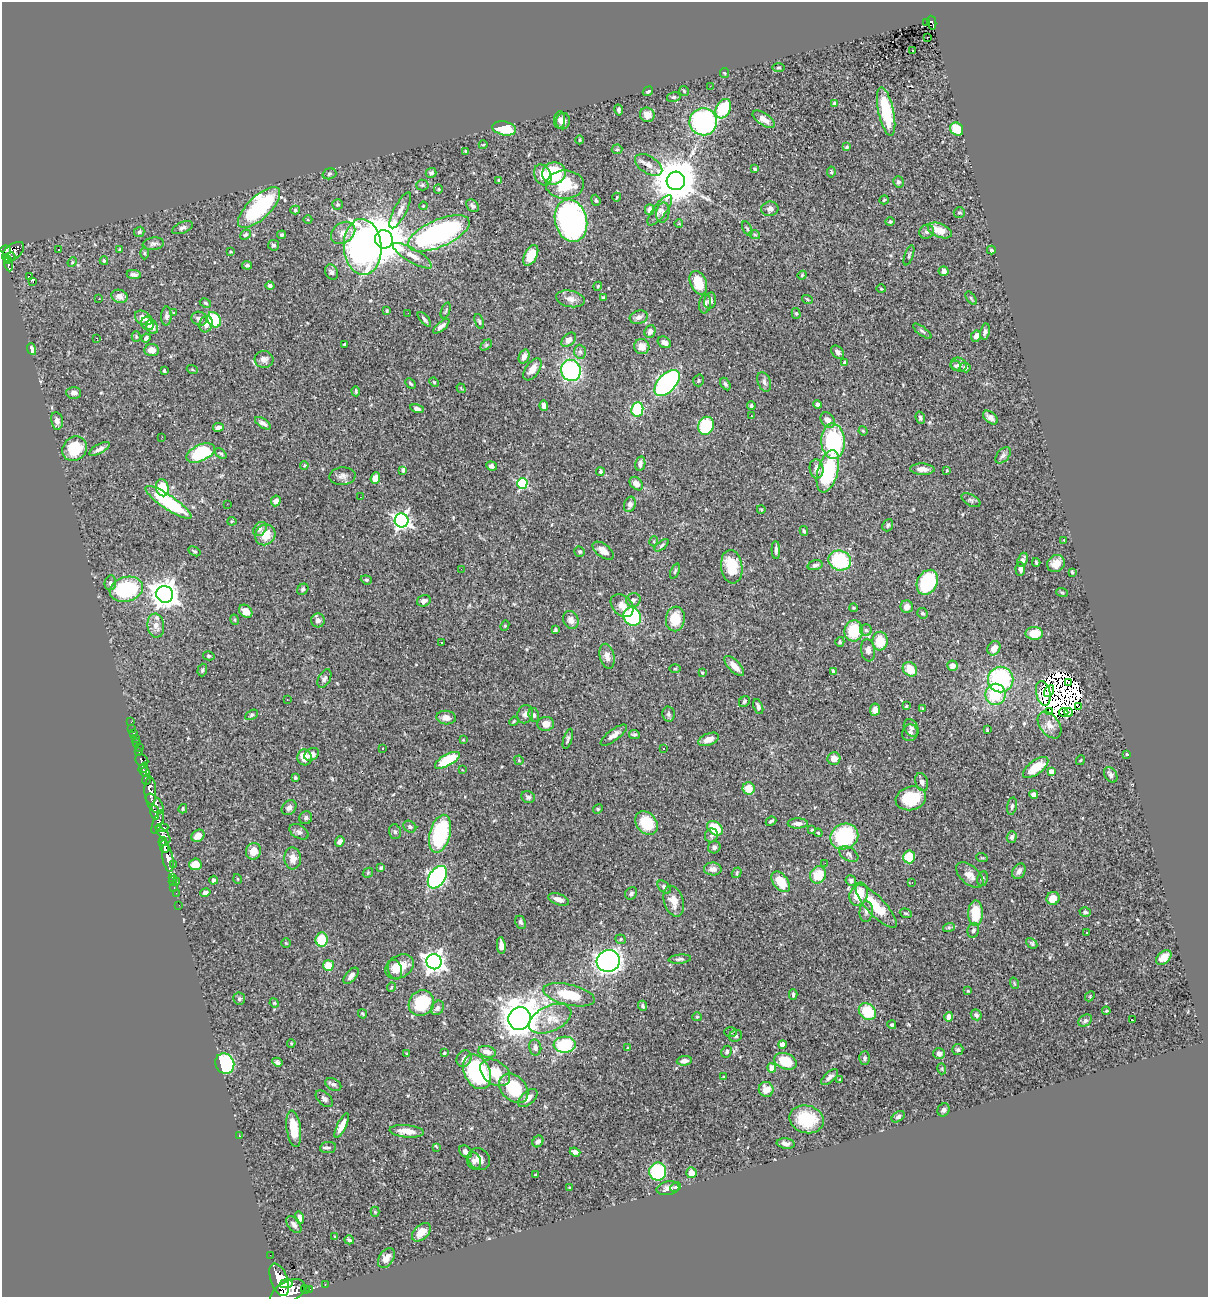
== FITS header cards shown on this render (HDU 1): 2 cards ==
NAXIS1  =                 1206
NAXIS2  =                 1295

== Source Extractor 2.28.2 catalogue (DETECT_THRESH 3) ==
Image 1206 x 1295 px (HDU 1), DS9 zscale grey, 1 PNG px = 1 image px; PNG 1210 x 1299 px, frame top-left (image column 1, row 1295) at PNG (2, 2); each listed source drawn as its Kron ellipse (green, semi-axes under 4 px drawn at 4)
Background 1.01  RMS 0.03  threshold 0.0895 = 3 sigma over >= 5 px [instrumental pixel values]
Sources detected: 512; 14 with non-positive FLUX_AUTO (blend fragments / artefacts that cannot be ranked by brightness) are neither listed nor drawn; the other 498 listed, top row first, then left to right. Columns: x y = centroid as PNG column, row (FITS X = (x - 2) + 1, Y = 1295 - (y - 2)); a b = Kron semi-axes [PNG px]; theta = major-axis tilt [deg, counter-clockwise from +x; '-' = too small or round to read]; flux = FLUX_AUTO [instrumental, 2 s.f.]
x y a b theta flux
926 22 3 2 - 4.4
932 23 7 4 -78 73
928 37 3 2 - 2.9
912 50 3 3 - 9.5
779 68 6 3 1 2.3
725 73 5 4 - 2.3
710 86 2 2 - 3.8
648 91 5 4 - 3.4
684 91 5 5 - 3
674 97 7 5 14 3.1
835 104 4 3 - 8
723 109 10 7 61 84
619 110 5 4 - 4.5
886 112 25 7 -78 100
647 115 7 7 - 18
764 119 12 6 -33 17
560 120 8 5 85 7.3
563 121 8 7 - 10
703 122 14 13 - 330
504 128 12 7 -11 64
957 129 7 6 - 43
579 140 4 3 - 1.7
483 145 4 3 - 1.4
847 147 4 4 - 2.8
617 149 5 4 - 3.1
465 151 4 3 - 2.1
649 165 15 8 -32 15
755 169 3 3 - 3.7
831 172 5 4 - 2.6
431 173 5 5 - 5.6
554 173 12 11 - 120
329 174 7 5 17 3.7
543 175 11 8 -62 24
499 180 4 3 - 3.2
676 181 9 9 - 7800
898 182 6 5 - 3.5
565 184 19 14 0 76
422 185 6 5 - 3.7
438 189 5 4 - 2.3
617 197 4 3 - 2.1
596 200 6 4 -69 2.9
884 200 5 2 - 1.9
337 205 5 5 - 3.2
423 206 4 3 - 1.7
472 206 7 5 -43 5.8
259 208 27 11 44 230
770 209 8 7 - 9.3
295 210 5 4 - 3.1
400 210 20 6 63 13
650 210 5 4 - 9.4
660 210 18 6 53 12
663 213 10 6 80 7.6
959 213 5 5 - 3.5
308 220 4 3 - 1.6
571 221 21 16 -75 570
890 222 4 4 - 3.5
679 224 4 3 - 1.6
182 228 11 5 23 5.6
747 229 8 4 -64 3.2
940 230 13 6 -23 28
139 232 5 5 - 4.7
927 232 7 6 - 5.7
343 233 13 10 35 20
439 233 33 13 23 440
245 235 5 4 - 4.5
282 235 4 4 - 3.4
755 235 5 3 - 2.1
384 239 9 8 - 9500
153 244 11 6 8 6.4
274 245 5 5 - 4.4
363 247 28 19 -86 590
120 249 4 4 - 2.5
6 250 5 4 - 350
59 250 2 2 - 1.6
991 250 4 3 - 3.1
13 252 13 7 39 590
231 252 4 2 - 1.5
144 253 6 4 -90 3
531 255 11 6 62 29
909 255 10 2 71 2.6
11 256 4 2 - 65
412 256 22 6 -30 19
7 259 4 3 - 170
104 261 4 3 - 3.1
72 262 5 4 - 2.3
8 264 7 3 -80 150
247 265 5 4 - 3.8
944 271 5 5 - 7.9
332 272 8 6 -65 5.5
134 274 7 4 -6 7.2
802 275 4 4 - 2.3
29 276 2 2 - 670
33 281 4 2 - 20
698 283 12 8 -67 49
270 286 4 3 - 5.4
598 286 4 3 - 1.8
881 289 5 3 - 1.6
120 296 8 6 -18 12
603 298 3 3 - 2.5
971 298 7 4 -54 2.9
99 299 3 2 - 1.9
570 299 14 8 -11 13
807 299 5 3 - 2
710 300 8 5 77 8.8
205 303 6 4 -28 2.9
705 304 9 6 81 6.8
387 311 4 3 - 2.2
446 311 8 2 69 2.2
174 313 4 4 - 1.6
408 313 2 2 - 2.6
796 313 5 4 - 2.6
166 316 9 5 88 6
639 317 9 6 17 8.6
143 318 9 6 -32 15
199 319 8 7 - 7.2
424 319 9 4 -49 4.8
214 320 8 6 -59 91
479 321 8 3 -69 3.4
148 324 7 6 - 12
206 324 8 6 72 12
441 326 10 4 40 7.7
152 327 7 5 -65 9.2
650 331 6 5 - 8
922 331 11 4 -36 3.8
985 332 8 4 80 5.4
136 336 5 4 - 2.7
976 336 6 5 - 11
97 338 3 2 - 1.7
146 338 4 3 - 3.7
569 340 8 5 43 9.9
664 342 7 5 -32 11
344 344 3 2 - 2.5
486 345 6 4 45 2.7
642 347 8 7 - 18
32 349 6 4 -67 9.7
152 350 7 6 - 16
580 352 7 6 - 4.9
838 352 7 5 -47 7.4
524 357 7 5 70 10
264 359 9 8 - 9.2
845 362 4 4 - 6.1
959 365 8 6 -24 6.5
956 366 5 5 - 3.1
965 367 5 5 - 4.5
192 369 5 3 - 1.7
532 369 12 6 54 16
571 370 11 10 - 240
164 371 4 3 - 2.8
699 380 6 5 - 3
434 382 5 4 - 2.2
764 382 10 6 -68 6.8
410 383 6 3 -45 2.8
667 383 16 9 47 460
725 384 7 4 -60 3.8
461 388 5 3 - 1.6
356 391 5 3 - 2.4
74 393 7 6 - 8.9
818 404 4 4 - 5.3
544 406 5 4 - 10
751 406 4 3 - 3.3
417 409 7 4 -12 6.1
637 409 7 6 - 100
751 416 3 2 - 2.9
990 417 8 5 -40 7.9
920 418 6 4 -71 4
828 420 8 6 -50 14
57 421 9 6 -79 11
263 423 9 4 -33 6.5
706 426 9 7 69 130
218 427 5 3 - 7.7
863 431 5 4 - 2.1
162 437 2 2 - 1.5
833 441 18 12 -88 180
75 449 13 11 46 74
99 449 11 4 29 8.3
201 453 15 8 24 110
221 454 7 4 -40 3
1003 455 9 6 49 6.2
640 464 7 5 78 7.7
304 465 4 3 - 2
491 466 5 4 - 5.7
816 469 9 7 -81 13
922 469 12 5 -2 13
403 470 4 4 - 5.1
947 470 3 2 - 1.8
828 471 22 10 74 160
600 472 4 4 - 2.9
343 476 13 8 5 10
375 478 6 4 70 17
522 483 5 5 - 180
636 484 8 5 -46 12
162 488 8 6 -77 51
360 497 3 2 - 1.9
971 500 10 5 -29 5
276 501 5 4 - 9.9
168 502 27 7 -34 160
227 504 2 2 - 2.3
630 504 8 5 71 8.3
761 509 4 3 - 1.5
402 520 7 7 - 690
232 521 4 4 - 2.2
888 525 6 5 - 3.9
260 529 8 6 46 6.1
804 531 5 3 - 2.9
265 535 11 9 52 32
1064 540 3 2 - 11
654 541 5 3 - 1.8
662 545 8 4 38 3.9
776 550 9 4 -88 4.9
194 551 6 3 -29 2.7
603 551 12 6 -36 16
580 552 5 5 - 2.7
840 560 11 10 - 140
1023 560 7 5 70 6.2
1036 562 4 3 - 2.5
1056 564 9 8 - 21
815 565 7 4 16 6.1
732 567 17 10 -83 60
461 569 3 2 - 3.4
1020 569 7 5 -86 6.8
675 571 8 3 69 3
1072 572 3 3 - 2.1
366 580 5 4 - 2.9
927 582 13 10 62 130
110 583 7 6 - 5.1
126 589 17 12 16 170
303 589 6 5 - 4.3
1062 592 6 3 -20 1.7
165 594 8 8 - 2400
633 600 7 6 - 5.5
424 601 7 5 16 6
622 606 13 9 -44 16
907 607 6 6 - 13
854 608 4 3 - 2.2
246 611 7 5 -42 16
922 613 5 5 - 3
632 617 9 8 - 170
675 619 12 9 82 46
235 620 5 3 - 2.3
318 620 7 7 - 8.2
571 620 9 7 -63 10
156 626 12 8 -81 17
505 626 5 4 - 2.3
555 630 3 3 - 3.2
866 630 5 5 - 3.9
854 631 11 9 83 73
1034 633 8 6 1 36
880 641 9 7 88 41
840 642 5 4 - 3.4
441 643 2 2 - 1.5
994 648 7 6 - 15
868 650 11 7 -82 8
209 656 6 4 -12 3
607 656 13 7 -76 11
734 666 13 5 -46 17
952 666 5 5 - 12
675 669 6 4 2 2
910 669 8 6 -47 31
202 670 6 4 71 3.9
833 671 4 3 - 2.5
702 673 4 3 - 2.1
324 679 10 6 62 6.2
1001 679 13 12 - 210
1068 683 3 2 - 2.8
1049 691 6 3 59 6.1
1043 693 12 7 -76 11
996 694 10 10 - 86
287 699 2 2 - 1.1
744 701 6 5 - 3.5
906 706 3 3 - 2.2
758 707 8 4 -68 6.4
1079 707 2 2 - 0.55
922 708 4 3 - 1.7
875 710 6 5 - 11
1049 712 3 2 - 2
1064 712 4 2 - 2.7
1069 712 4 2 - 2.5
525 714 9 7 68 8.9
668 714 7 6 - 4.6
252 715 7 4 28 3.5
534 715 7 5 -73 4.9
446 718 10 7 -4 13
514 721 5 4 - 2.1
131 722 2 2 - 7.7
546 724 8 7 - 16
1050 725 15 9 -53 17
911 728 9 6 -62 7.9
132 729 2 2 - 5
987 730 3 3 - 2.1
133 733 3 2 - 21
910 733 8 7 - 7.2
634 734 5 4 - 3.7
614 735 16 5 36 11
135 738 2 2 - 8.4
568 739 10 4 73 4.7
709 739 11 6 22 14
463 740 4 4 - 2.1
136 743 4 3 - 57
139 747 2 2 - 9
383 748 3 3 - 4
663 748 4 3 - 1.6
139 752 3 3 - 97
312 754 8 6 30 9.1
1127 754 3 3 - 2.5
305 757 8 7 - 28
834 759 6 6 - 19
142 760 7 5 -34 250
447 760 14 5 29 95
519 760 5 4 - 2.1
1081 760 5 3 - 1.6
1036 767 15 7 36 45
143 768 6 3 55 500
462 770 3 3 - 1.5
1051 771 4 4 - 14
145 772 5 4 - 660
1111 775 8 6 -58 6.6
295 778 4 4 - 2.9
146 779 5 3 - 380
922 782 9 6 -72 7.4
749 788 6 6 - 30
150 791 14 6 -88 2800
1034 794 4 4 - 7.7
528 797 7 5 -25 5.6
911 798 15 11 16 81
155 804 12 6 -51 1100
1012 806 9 4 79 4.5
289 808 8 6 44 6.8
183 809 5 3 - 2
598 809 5 4 - 2.6
155 812 7 3 -79 310
306 818 7 6 - 6.2
771 821 5 3 - 3
158 822 12 4 69 950
646 823 13 10 -49 69
798 823 10 5 1 8.4
410 827 7 5 -34 4.8
162 828 6 4 5 540
715 828 9 6 -38 56
812 830 3 3 - 2
299 832 10 6 -31 6.6
395 832 7 5 -74 4.7
818 833 4 3 - 1.8
163 834 10 4 -48 500
440 834 19 10 75 180
711 835 7 6 - 5.6
198 836 7 5 41 16
844 836 14 12 28 180
1012 837 6 5 - 4.8
163 841 4 3 - 460
340 841 5 4 - 7.1
164 846 6 4 -76 1200
714 847 6 6 - 6.8
253 851 8 7 - 22
849 854 10 6 -32 6.9
909 857 6 6 - 41
168 858 14 5 -79 1300
293 858 11 8 -87 16
982 858 6 3 -18 1.9
825 863 2 2 - 2.8
173 864 2 2 - 7.1
195 864 6 6 - 27
381 868 4 4 - 3.9
713 869 9 6 -2 12
1019 871 8 6 60 8.3
368 873 5 4 - 2.4
737 873 5 4 - 3.1
818 875 9 8 - 43
970 875 16 9 -42 18
172 877 3 2 - 27
437 877 12 8 56 440
238 879 5 3 - 1.5
983 879 7 5 76 4.2
213 880 4 4 - 5.1
173 881 5 3 - 29
851 881 5 5 - 4.7
177 882 3 2 - 67
781 882 12 7 -52 43
912 882 3 2 - 1.1
174 887 4 3 - 22
664 887 8 5 -45 5.8
176 893 2 2 - 10
205 893 5 4 - 5.9
631 893 6 5 - 5.4
859 894 12 8 64 49
1053 898 7 6 - 22
559 899 11 5 -19 14
674 901 16 9 -73 25
179 905 2 2 - 9.2
876 906 28 9 -47 63
866 912 10 6 86 7.6
1085 912 5 4 - 4.5
906 913 6 4 -19 2.6
975 913 13 7 -89 58
521 922 7 5 -65 4.4
949 927 6 4 18 3.3
973 930 7 5 70 5.6
1087 932 3 3 - 3.6
621 939 5 4 - 3.2
322 940 7 6 - 61
286 943 4 4 - 2.1
1032 943 6 4 -47 3.9
501 945 8 4 -85 9.5
1164 957 9 6 41 15
680 959 11 4 5 4.8
608 961 12 10 15 810
434 962 8 7 - 1200
328 965 5 5 - 38
399 967 15 11 30 33
395 970 10 7 -71 17
351 976 10 5 49 10
1014 983 6 3 -71 1.8
391 987 5 3 - 2.1
968 991 4 4 - 2
569 995 26 10 -13 62
793 995 5 3 - 4.3
1090 996 5 4 - 1.9
239 999 6 6 - 4.2
274 1003 5 4 - 2.2
421 1003 13 12 - 100
643 1006 5 4 - 3.9
438 1008 8 6 57 7
1106 1011 4 3 - 1.9
867 1012 9 7 -45 66
362 1014 5 3 - 2.5
976 1015 6 5 - 4.9
697 1017 5 4 - 2.4
949 1017 5 4 - 12
520 1018 11 11 - 3100
550 1019 22 12 25 36
1133 1020 3 3 - 25
1085 1021 7 5 34 5.1
892 1025 4 4 - 3.2
730 1032 6 5 - 3.2
736 1036 7 6 - 4
291 1043 4 3 - 1.9
782 1044 4 4 - 22
565 1045 11 8 4 110
535 1048 8 6 -77 6.3
628 1048 4 3 - 2.8
958 1050 5 5 - 3.7
487 1052 9 5 -11 12
727 1052 6 5 - 4.4
444 1053 4 3 - 1.7
407 1054 4 4 - 2.1
939 1054 6 5 - 8.5
865 1058 6 5 - 4.8
464 1059 8 7 - 8.9
684 1061 7 5 5 9.4
785 1061 12 8 -20 58
277 1062 5 4 - 5.6
225 1064 10 9 - 180
772 1068 4 4 - 30
942 1069 5 3 - 2.1
477 1072 18 12 -63 260
495 1073 16 11 -35 45
724 1077 3 2 - 1.5
829 1077 10 5 42 7.2
840 1080 3 3 - 2.2
333 1084 8 5 -28 6.6
514 1088 17 12 -46 89
766 1089 7 7 - 20
528 1098 11 6 41 13
324 1099 10 6 -43 6
943 1110 7 5 56 5.2
898 1117 7 4 36 5
806 1119 17 13 -13 89
342 1125 13 4 63 20
294 1129 18 7 -82 59
407 1131 17 6 -5 23
239 1136 3 2 - 2.7
538 1141 6 5 - 6.1
786 1144 9 5 -8 9.7
328 1148 8 5 6 5.4
437 1148 3 3 - 24
466 1152 7 5 -41 8.8
575 1152 5 4 - 7.2
479 1159 12 10 -49 17
474 1161 9 7 -71 9.5
658 1171 9 8 - 150
691 1173 5 5 - 22
536 1175 3 3 - 4.9
676 1187 6 4 25 2.5
570 1188 3 3 - 2
668 1188 11 6 10 10
375 1212 5 4 - 3.2
299 1218 6 4 -77 6.7
294 1224 10 6 -53 7.4
421 1232 11 7 45 29
335 1237 4 3 - 1.8
349 1240 5 3 - 3.4
270 1255 2 2 - 5.7
386 1258 11 7 55 14
279 1280 17 8 -70 4000
286 1284 6 4 11 1000
325 1284 3 2 - 17
305 1289 4 2 - 38
310 1289 2 2 - 13
287 1292 19 10 29 4900
At the frame edge (FLAGS 8, measured only in part): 1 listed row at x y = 287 1292
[14 non-positive-flux detections neither listed nor drawn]